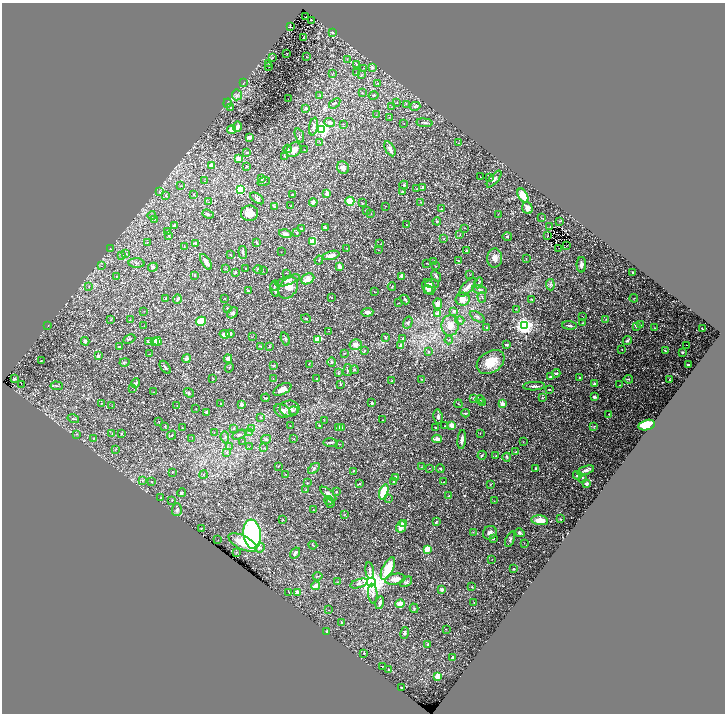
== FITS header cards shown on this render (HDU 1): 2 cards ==
NAXIS1  =                 1445
NAXIS2  =                 1423

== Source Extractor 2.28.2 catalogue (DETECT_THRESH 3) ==
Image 1445 x 1423 px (HDU 1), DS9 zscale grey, zoomed out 1/2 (1 PNG px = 2 x 2 image px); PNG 727 x 716 px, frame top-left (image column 1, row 1422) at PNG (2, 3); each listed source drawn as its Kron ellipse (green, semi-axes under 4 px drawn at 4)
Background 0.695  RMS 0.024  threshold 0.0723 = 3 sigma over >= 5 px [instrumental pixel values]
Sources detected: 474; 43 cannot appear on this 1/2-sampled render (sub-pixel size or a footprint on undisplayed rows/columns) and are neither listed nor drawn; the other 431 listed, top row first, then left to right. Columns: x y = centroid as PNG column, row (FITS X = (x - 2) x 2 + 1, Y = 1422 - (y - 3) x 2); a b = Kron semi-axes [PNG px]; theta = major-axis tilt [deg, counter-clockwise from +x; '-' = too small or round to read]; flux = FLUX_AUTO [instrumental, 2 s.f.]
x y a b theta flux
306 17 2 1 - 5
311 20 2 1 - 1.3
291 26 3 1 - 2.4
332 32 3 3 - 6.7
304 38 3 2 - 2.7
287 53 2 2 - 6.6
307 57 3 1 - 1.4
272 58 3 2 - 1.9
347 59 2 1 - 1.6
268 63 2 1 - 1.2
356 64 3 3 - 3.1
269 66 2 1 - 1.4
372 67 3 3 - 8.4
363 68 2 1 - 1.3
356 73 3 2 - 2.2
332 74 4 1 - 2.2
361 75 3 2 - 2.4
243 83 3 2 - 3.5
377 83 3 3 - 3
362 92 3 2 - 1.8
237 95 5 5 - 14
374 95 5 3 - 6.8
320 96 3 2 - 2.2
288 99 2 1 - 19
227 103 4 2 - 2.7
335 103 6 2 37 4.8
397 103 3 2 - 2.3
406 104 3 2 - 2.4
415 106 5 4 - 9.5
392 107 3 2 - 2.1
230 108 3 3 - 3.2
306 108 3 3 - 9.2
376 115 2 1 - 1.1
389 117 3 2 - 2
330 122 5 4 - 13
424 123 8 3 -7 9.5
343 124 3 2 - 2.3
404 124 2 2 - 1.2
237 127 5 3 - 22
314 127 9 4 79 16
322 129 3 3 - 1100
231 130 4 4 - 23
299 135 7 2 -69 3.1
249 137 4 3 - 17
320 142 2 1 - 1.2
458 143 2 1 - 1.1
288 149 4 4 - 5.7
390 149 8 4 -60 22
294 150 8 6 41 42
305 150 3 2 - 2.4
247 152 4 2 - 3.2
285 156 3 3 - 2.8
239 159 2 2 - 88
211 165 2 2 - 26
247 166 4 3 - 3.4
343 168 6 5 - 17
480 177 2 1 - 1.3
490 178 3 2 - 3.3
261 179 3 2 - 8.5
494 179 10 3 51 11
205 181 2 2 - 1.2
264 182 6 2 17 4.7
404 185 4 3 - 4.8
181 186 3 3 - 2.7
423 187 2 2 - 20
417 189 3 3 - 3.6
241 190 3 3 - 570
402 191 4 3 - 5.2
160 192 3 2 - 2.8
327 194 3 2 - 30
194 195 4 2 - 3.7
293 195 3 3 - 11
523 195 7 4 -60 65
166 196 3 2 - 2.4
257 198 8 4 -34 15
350 201 4 4 - 51
209 202 2 1 - 1.3
313 202 4 3 - 16
421 202 2 2 - 2.5
362 203 4 2 - 3.4
274 206 3 2 - 3.9
291 206 2 2 - 4.2
385 206 2 1 - 1.3
527 208 6 5 - 27
442 209 3 3 - 3.3
366 211 4 3 - 4.5
249 213 9 7 8 51
208 214 6 3 -21 7
371 214 3 2 - 1.9
498 214 3 2 - 2.3
152 215 4 3 - 5.8
541 218 2 2 - 2
155 219 2 2 - 2
437 221 4 3 - 5.3
560 221 3 1 - 1.5
175 225 2 2 - 21
406 225 2 2 - 4.9
325 227 3 2 - 5.9
550 227 2 1 - 1.5
465 228 2 2 - 1.3
301 229 3 2 - 5.3
167 232 3 3 - 4.6
297 233 4 3 - 3.6
285 234 6 4 -14 18
460 235 4 2 - 2.5
169 236 3 2 - 2.7
507 236 5 3 - 4.9
547 236 2 1 - 2
444 238 3 2 - 1.8
313 242 3 3 - 180
147 243 3 2 - 2.3
196 243 2 2 - 17
257 243 3 2 - 3.3
380 244 2 2 - 1.6
184 246 2 2 - 1.5
566 246 2 1 - 10
347 248 2 2 - 2.4
559 248 2 1 - 2.6
110 249 3 1 - 1.6
378 250 3 2 - 2.2
466 251 2 2 - 16
243 252 6 3 -84 7.1
281 252 2 1 - 1.3
126 253 3 2 - 3.1
122 255 3 2 - 3
230 255 2 2 - 3
331 255 8 4 16 24
495 258 9 7 83 26
526 259 3 2 - 2
319 260 4 2 - 2.4
459 261 3 2 - 2.9
206 262 9 4 -58 23
434 262 2 2 - 27
136 263 8 4 -4 11
427 263 2 1 - 2.3
581 265 8 5 -89 15
101 266 2 1 - 1.6
339 266 4 3 - 17
436 266 3 3 - 2.5
153 267 5 3 - 5.9
226 269 3 2 - 2.7
246 269 2 2 - 3.5
258 269 5 3 - 5.2
263 271 2 2 - 2.2
235 272 2 2 - 16
287 273 2 2 - 2.5
633 273 2 2 - 12
470 275 2 1 - 1.3
116 276 3 3 - 2.9
194 276 3 2 - 2.4
402 276 2 2 - 35
436 276 6 3 -52 6.3
308 279 7 5 27 38
288 280 13 4 20 14
479 283 6 2 67 4.4
432 284 7 3 -3 5.5
550 285 6 4 -84 7.8
89 286 4 2 - 2.1
275 286 5 2 - 3.7
392 286 4 2 - 2.6
429 287 8 6 -62 36
468 287 12 5 49 26
288 288 12 8 56 55
274 289 7 3 -77 7.1
428 290 5 3 - 11
480 290 7 3 -11 7.9
248 291 4 2 - 3.8
374 291 2 2 - 2.8
482 297 5 2 - 3.9
166 298 3 2 - 3.7
224 298 2 1 - 1.5
332 298 2 2 - 1.2
634 298 4 2 - 2.1
177 299 5 2 - 9.2
463 299 7 6 - 46
532 299 3 2 - 3.8
405 300 5 3 - 5.2
399 303 3 2 - 1.8
438 304 5 3 - 27
228 309 3 3 - 4.3
516 309 3 2 - 1.6
144 311 2 1 - 1.1
454 311 2 2 - 21
367 312 6 3 3 16
233 313 6 4 41 11
438 314 4 4 - 20
582 316 3 2 - 1.3
477 317 8 4 -33 13
306 318 5 2 - 3.6
606 319 3 2 - 2.1
111 320 3 2 - 2.4
130 320 2 2 - 4.4
201 321 5 4 - 96
460 321 4 3 - 6.3
408 323 6 4 71 9.4
582 323 3 2 - 2.8
450 325 10 8 84 54
569 325 7 3 -5 8.6
641 325 2 1 - 2.7
48 326 2 1 - 1.1
144 326 2 1 - 1.1
524 326 4 3 - 2400
636 326 3 2 - 12
487 328 3 3 - 4.2
655 328 3 2 - 3.1
702 329 3 1 - 2.7
329 331 2 1 - 1.3
225 334 5 4 - 41
230 334 4 3 - 7.1
252 337 2 2 - 1.9
385 337 4 3 - 7.1
402 338 2 2 - 4.9
129 339 6 2 24 5.4
285 339 7 4 -72 6.6
318 339 4 3 - 110
449 340 4 3 - 4.7
85 341 4 3 - 9.1
154 341 3 2 - 8.2
157 341 4 3 - 47
627 341 4 2 - 9
148 342 2 2 - 8.5
356 345 6 5 - 27
401 345 2 2 - 27
506 345 4 3 - 5.9
686 345 2 1 - 20
119 346 2 2 - 4.3
261 346 2 2 - 3.2
270 346 3 2 - 2.7
622 349 2 1 - 1.4
365 350 3 2 - 1.9
665 350 3 2 - 4.4
428 352 3 2 - 3.6
682 352 2 2 - 5.1
345 353 3 2 - 3.5
150 354 2 1 - 2.2
98 356 2 2 - 22
228 358 4 3 - 16
186 359 4 4 - 16
41 361 3 1 - 2.4
124 362 5 3 - 5.4
332 362 4 3 - 4.5
491 362 15 10 33 94
309 364 2 2 - 1.7
688 365 2 2 - 11
274 366 3 3 - 4.5
165 367 7 3 -54 7.7
229 367 5 2 - 2.8
348 370 6 3 81 5.9
354 370 4 3 - 4.6
338 373 4 3 - 5.2
556 373 4 3 - 5.9
551 377 4 2 - 5.6
579 377 2 2 - 5.4
213 378 3 2 - 2.5
14 379 3 2 - 8.5
273 379 2 1 - 1.2
317 379 3 2 - 1.8
421 379 3 2 - 1.7
628 379 5 3 - 3.6
670 380 2 1 - 1.8
391 381 3 2 - 1.6
136 383 5 3 - 7.3
594 383 3 2 - 4
21 384 2 1 - 300
340 384 2 2 - 8.7
619 385 2 1 - 1.3
57 386 6 2 -3 4.2
534 386 11 3 2 12
133 388 3 2 - 2.3
282 389 10 5 26 29
549 389 2 2 - 4.4
153 392 2 1 - 1.2
189 393 5 4 - 7.8
594 397 2 2 - 18
265 398 4 2 - 6
474 398 3 2 - 4
542 398 2 2 - 7.3
480 399 4 3 - 4.9
482 402 2 2 - 2.1
102 403 2 1 - 1.2
372 403 2 2 - 26
221 404 2 2 - 1.6
241 404 2 2 - 38
458 404 4 2 - 3
502 404 2 2 - 82
112 406 2 1 - 1.3
177 406 2 1 - 1.2
289 408 10 8 -1 26
196 409 3 2 - 1.5
293 410 4 3 - 5.8
282 411 9 6 -28 20
206 413 3 2 - 7.4
465 413 4 2 - 5.2
609 414 3 2 - 1.7
438 417 7 4 -82 14
261 418 3 3 - 3.1
73 419 6 2 -14 4
324 420 2 1 - 1.2
383 420 2 1 - 1.4
158 421 2 1 - 1.1
319 425 3 2 - 4.7
452 425 2 2 - 83
647 425 8 5 13 120
165 426 2 2 - 3.1
290 426 3 1 - 1.5
444 426 2 1 - 1.9
594 426 3 3 - 3.5
338 427 2 2 - 17
342 427 3 2 - 4.5
182 428 2 2 - 3.6
251 428 3 2 - 2.7
436 428 3 2 - 2.9
234 429 4 3 - 4.3
214 432 3 2 - 2.1
249 432 3 3 - 4.3
121 433 3 2 - 4
480 433 3 1 - 1.3
76 434 3 2 - 1.9
112 434 3 2 - 2.2
172 435 5 2 - 3.5
239 435 7 4 27 9.6
225 437 6 3 -83 7.3
94 438 2 1 - 1.3
192 438 2 2 - 1.9
266 439 5 4 - 7.2
294 439 2 2 - 2.4
437 439 5 4 - 18
462 439 9 3 84 20
243 441 2 2 - 1.6
523 442 3 2 - 1.5
331 443 7 3 -1 7.4
339 444 2 2 - 2.2
230 447 3 3 - 3.5
249 447 2 1 - 0.99
264 448 3 2 - 2
115 450 3 2 - 2.4
227 452 3 3 - 4.7
516 452 2 2 - 8.9
482 455 4 3 - 5.2
496 456 3 1 - 1.7
507 457 4 2 - 5.1
278 466 3 2 - 1.8
421 467 3 2 - 1.7
429 468 3 1 - 1.4
440 468 4 3 - 5.4
536 468 2 2 - 16
314 469 7 4 43 10
586 470 9 4 20 18
353 471 3 3 - 3.2
172 472 3 2 - 2.3
285 474 2 1 - 1.2
203 475 4 2 - 2.5
577 475 4 3 - 5.5
396 478 3 3 - 23
583 478 3 2 - 6.6
142 480 3 2 - 2.9
152 481 2 2 - 1.3
394 482 2 2 - 3.9
443 482 2 1 - 1.4
307 483 2 2 - 1.4
360 483 4 3 - 5.7
587 483 2 2 - 30
490 485 3 2 - 2.1
306 490 3 2 - 3.2
336 492 3 3 - 3.6
384 492 8 4 71 99
181 493 4 4 - 8
328 494 10 4 -40 24
449 496 3 2 - 2.7
161 498 3 3 - 4.5
388 498 2 2 - 2.9
329 500 5 3 - 5.4
172 501 2 2 - 1.6
494 501 2 2 - 2.5
330 503 4 3 - 5.6
177 510 6 5 - 12
313 510 2 2 - 3.4
344 515 3 2 - 1.5
283 519 3 2 - 3.4
560 519 3 2 - 2.6
540 520 8 5 -7 57
436 522 3 2 - 5.4
403 524 3 2 - 36
401 527 6 5 - 45
201 528 3 2 - 2.3
473 532 3 2 - 2.2
490 533 7 6 - 17
519 533 5 4 - 8.2
252 534 14 8 -83 900
493 538 3 2 - 3
510 539 8 3 67 8.6
218 540 2 1 - 1.2
243 543 16 7 -27 94
524 543 2 2 - 1.4
313 545 4 2 - 3
260 548 5 4 - 9.4
427 549 4 3 - 64
237 552 3 2 - 3
295 553 6 3 56 13
492 559 2 1 - 1.4
388 568 12 5 64 120
513 569 2 2 - 6.8
370 571 8 3 -81 11
318 576 5 2 - 3.2
395 579 10 5 8 32
337 582 3 2 - 1.9
371 582 4 4 - 5500
406 582 7 4 36 8.6
359 583 9 4 17 13
315 586 4 3 - 31
472 587 3 2 - 6
442 590 2 2 - 21
289 593 3 2 - 2.7
298 593 2 2 - 100
373 594 10 4 -85 16
380 603 6 3 76 12
474 603 2 2 - 2
400 604 5 4 - 36
414 608 5 3 - 5.8
329 610 2 2 - 1.9
342 623 4 2 - 6.3
446 629 2 2 - 1.6
327 632 4 2 - 3.6
405 633 6 3 78 8.8
427 644 2 2 - 9.9
364 653 2 2 - 3.6
453 657 2 2 - 12
382 667 2 1 - 1.9
388 669 3 2 - 2.2
438 676 3 3 - 70
401 688 2 2 - 3
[43 sub-pixel or undisplayed-footprint detections neither listed nor drawn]